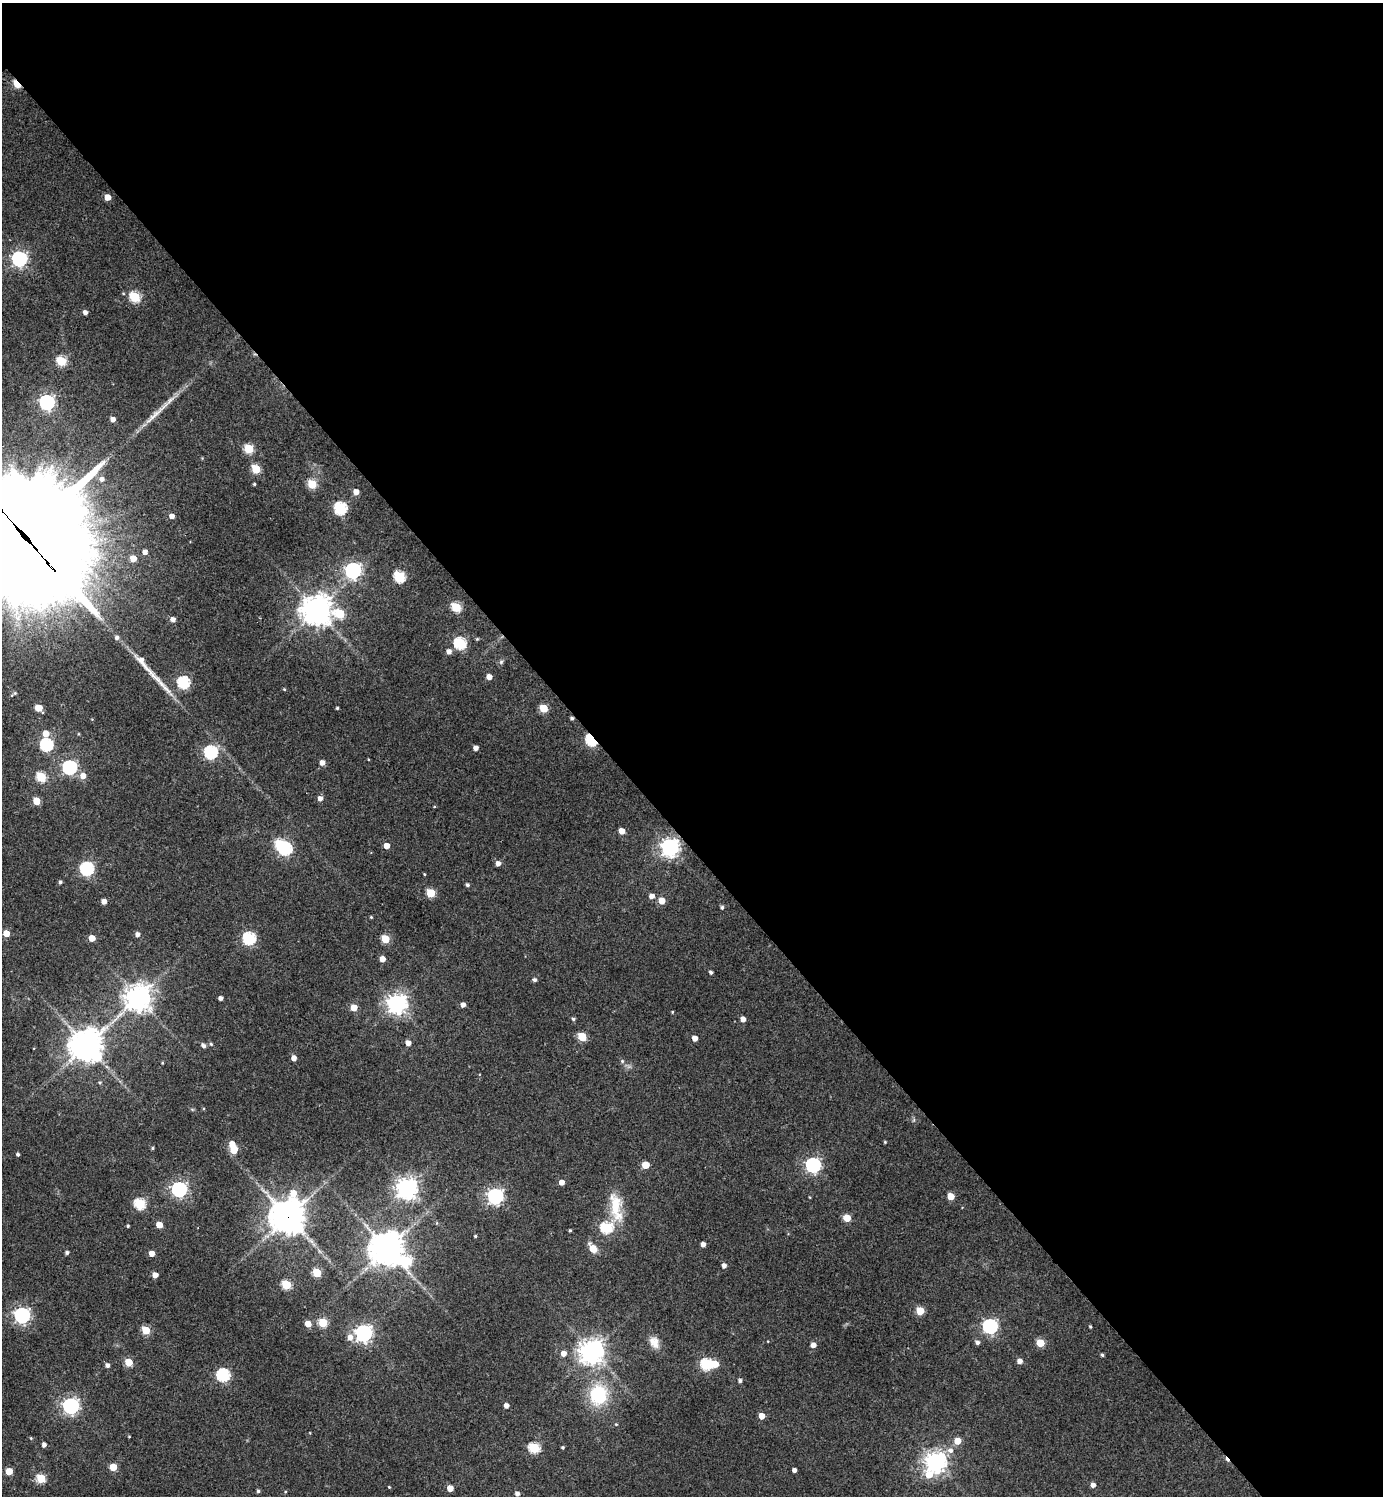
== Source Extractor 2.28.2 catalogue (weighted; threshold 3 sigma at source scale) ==
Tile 8 of 4 x 4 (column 4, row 2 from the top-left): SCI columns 4446-5826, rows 2995-4488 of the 5989 x 5991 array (HDU 1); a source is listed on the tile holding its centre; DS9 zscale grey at full resolution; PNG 1385 x 1498 px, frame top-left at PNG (2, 3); no overlay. Shown black and unused: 56% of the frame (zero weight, under 3 of 4 exposures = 1% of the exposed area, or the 3 px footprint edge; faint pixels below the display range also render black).
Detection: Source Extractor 2.28.2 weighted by HDU 2 'WHT'; one run over the whole footprint, this tile lists its part. Background 0.0624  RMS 0.0053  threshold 0.024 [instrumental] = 3 sigma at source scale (4.5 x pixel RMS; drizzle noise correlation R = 1.50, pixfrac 1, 0.05/0.05 arcsec/px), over >= 5 px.
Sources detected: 171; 3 inside a brighter object's white glare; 1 cosmic-ray / hot-pixel residue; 2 long thin detections or spike segments (spike, bleed or trail) — not listed; the other 165 listed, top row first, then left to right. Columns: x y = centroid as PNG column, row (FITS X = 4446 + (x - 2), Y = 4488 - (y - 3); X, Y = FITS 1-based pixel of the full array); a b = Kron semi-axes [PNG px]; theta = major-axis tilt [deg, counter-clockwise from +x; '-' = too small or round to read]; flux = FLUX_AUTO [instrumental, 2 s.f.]
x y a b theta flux
17 84 6 3 -45 21
107 197 5 4 - 6.3
19 259 6 6 - 160
135 297 6 5 - 41
85 312 4 4 - 2.3
61 361 5 5 - 33
47 402 6 6 - 140
113 419 5 4 - 3
249 449 5 5 - 31
256 469 5 5 - 24
102 479 6 6 - 1.9
254 484 3 3 - 0.64
312 484 5 5 - 23
356 492 4 4 - 5.2
340 508 6 6 - 72
172 516 5 4 - 3.1
24 536 59 36 -50 20000
145 552 5 5 - 2.6
133 558 5 5 - 7.9
353 570 6 6 - 170
399 577 6 5 - 48
456 607 5 5 - 34
317 610 10 10 - 700
340 613 7 5 -16 27
173 619 5 5 - 2.6
117 638 6 5 - 1.6
460 643 6 6 - 62
449 651 5 5 - 2.8
501 662 7 5 45 1
489 677 4 4 - 4.2
183 682 6 6 - 66
284 689 4 4 - 0.53
15 693 4 4 - 0.63
39 708 6 5 - 10
337 708 3 3 - 0.7
543 708 5 5 - 19
572 718 4 4 - 1.1
46 733 6 5 - 6.6
79 734 5 3 - 0.47
591 740 6 4 -53 65
46 744 6 6 - 73
476 748 4 4 - 2.9
211 752 6 6 - 87
322 763 5 4 - 3.4
69 767 6 6 - 110
83 776 6 6 - 4.8
41 777 5 5 - 32
320 798 5 5 - 2.8
36 801 5 5 - 11
621 831 5 4 - 5.6
386 846 4 4 - 5.2
670 847 7 7 - 260
285 849 6 5 - 78
498 863 5 4 - 2.9
87 869 6 6 - 95
424 874 4 3 - 0.46
60 882 5 4 - 1.1
467 885 4 4 - 1.2
431 893 5 5 - 22
652 896 5 5 - 3.2
104 901 4 4 - 3.9
662 901 5 5 - 8.6
722 907 5 4 - 0.98
371 917 3 3 - 0.55
6 933 5 5 - 7.3
137 934 5 5 - 2.3
92 938 5 4 - 7.2
249 938 6 6 - 70
385 939 5 5 - 18
382 959 4 4 - 5.6
711 972 4 3 - 1.1
535 980 5 4 - 1.4
138 998 8 8 - 620
220 998 4 4 - 2.2
397 1004 7 7 - 320
463 1005 4 4 - 2.7
354 1007 5 5 - 9.8
672 1012 3 3 - 0.46
573 1019 4 4 - 0.98
743 1019 4 4 - 3.5
582 1037 5 5 - 21
695 1038 4 4 - 4.3
408 1043 5 4 - 3.7
211 1044 5 4 - 0.91
87 1045 10 10 - 940
203 1045 7 5 -48 1.3
294 1058 5 4 - 3.3
622 1061 5 5 - 0.94
162 1063 4 3 - 0.45
100 1082 5 4 - 0.69
885 1142 4 3 - 0.51
152 1148 4 3 - 0.69
234 1149 5 5 - 16
18 1154 4 3 - 1.2
646 1165 5 5 - 11
813 1165 6 6 - 140
562 1182 5 4 - 3.6
407 1188 7 7 - 380
179 1189 6 6 - 150
293 1193 9 7 89 9.5
495 1196 6 6 - 180
951 1196 5 5 - 9.6
140 1204 6 5 - 46
616 1207 41 15 -81 17
288 1217 12 11 - 900
847 1218 5 5 - 13
159 1225 5 4 - 8.6
128 1226 4 3 - 0.66
606 1228 6 6 - 56
570 1230 4 3 - 0.58
475 1236 3 3 - 0.63
703 1244 4 4 - 3.1
593 1248 9 6 -51 7.3
387 1249 11 10 - 880
67 1252 4 4 - 1.3
152 1253 4 4 - 5.3
724 1266 5 4 - 2.3
317 1273 5 5 - 23
155 1275 4 4 - 4.7
286 1285 5 5 - 31
920 1311 5 5 - 18
22 1315 6 6 - 160
323 1323 5 5 - 26
308 1324 5 4 - 6.6
990 1326 6 6 - 130
1090 1327 3 2 - 0.66
146 1330 5 5 - 21
364 1333 6 6 - 210
350 1337 7 6 - 3.9
654 1342 16 11 -61 5.4
977 1342 5 5 - 1.8
1040 1343 5 5 - 16
813 1345 5 4 - 3.7
592 1351 8 8 - 540
563 1353 5 5 - 3.7
1102 1355 4 3 - 0.85
1020 1361 5 4 - 3.1
129 1362 5 5 - 16
706 1364 6 5 - 52
715 1364 5 5 - 9.2
107 1365 5 4 - 1.7
223 1375 6 6 - 78
740 1381 4 4 - 1.2
598 1395 21 18 83 30
71 1406 6 6 - 180
506 1406 4 4 - 2.7
762 1416 5 4 - 6.7
129 1436 4 3 - 0.4
31 1438 4 4 - 0.51
957 1441 5 5 - 8.9
44 1445 4 4 - 2.1
562 1447 3 3 - 0.75
534 1448 6 5 - 45
950 1450 8 8 - 3.1
936 1462 7 7 - 380
113 1467 5 5 - 14
794 1470 4 4 - 2.1
9 1471 5 5 - 12
929 1475 9 8 - 8.9
41 1478 5 5 - 25
1093 1485 4 4 - 2.5
389 1487 3 3 - 0.52
450 1488 5 4 - 6.7
258 1491 4 4 - 1
517 1494 4 4 - 2.1
Overlapping masked pixels (flux is a lower limit): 5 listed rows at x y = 17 84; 24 536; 572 718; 591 740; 288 1217
Isophote crosses this tile's border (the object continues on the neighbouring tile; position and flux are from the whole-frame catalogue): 1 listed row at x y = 24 536